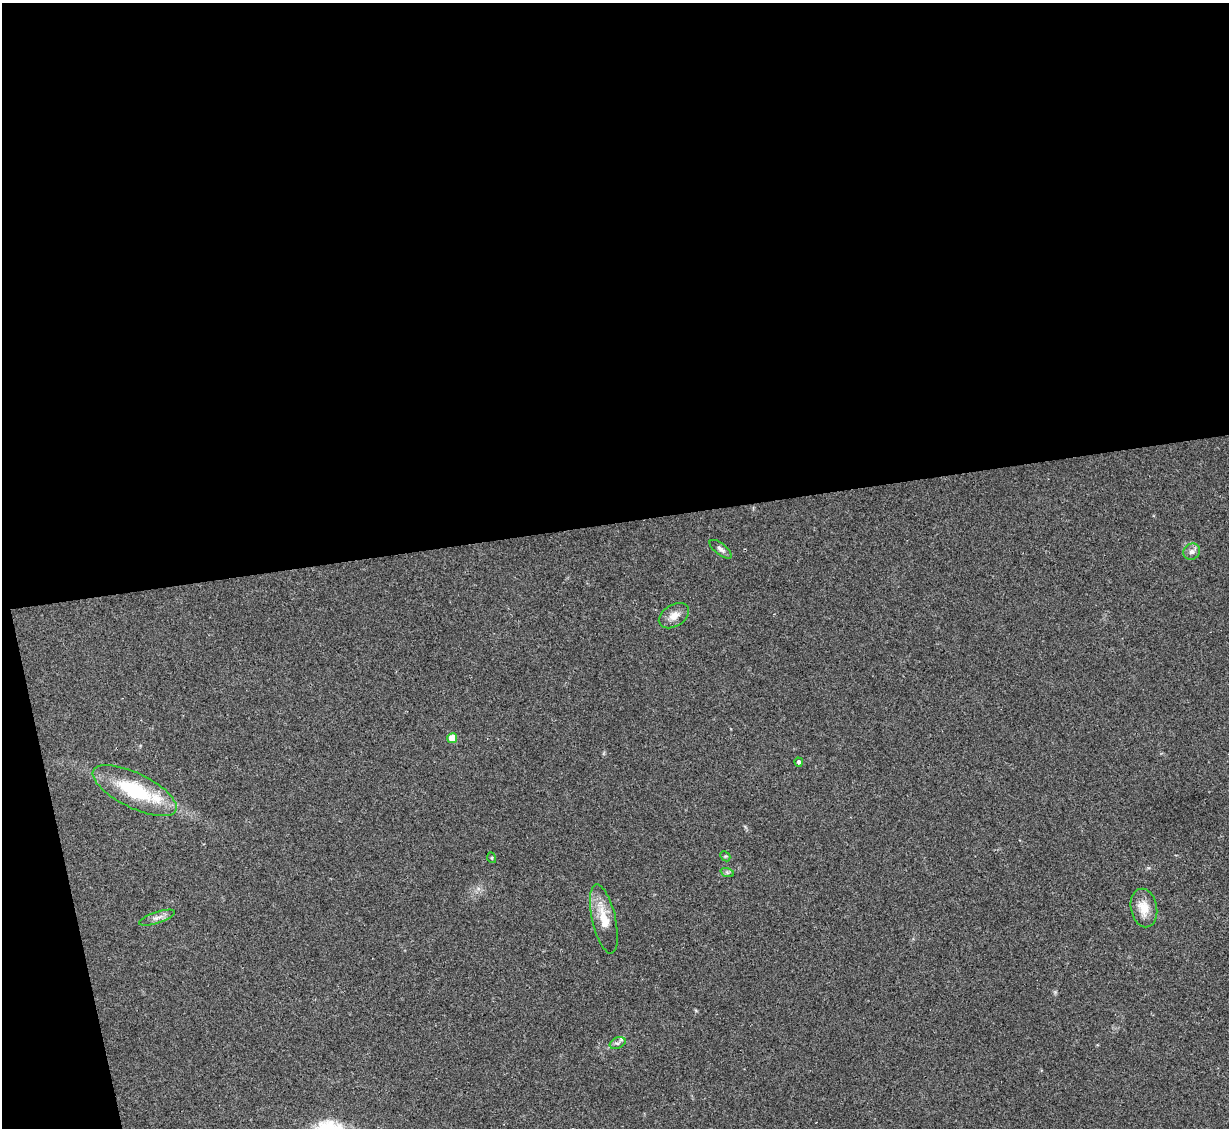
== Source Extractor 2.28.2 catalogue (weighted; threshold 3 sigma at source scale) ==
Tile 1 of 4 x 4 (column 1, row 1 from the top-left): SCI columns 1-1227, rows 3627-4752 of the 4909 x 4890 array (HDU 1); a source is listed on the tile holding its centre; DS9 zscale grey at full resolution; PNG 1231 x 1130 px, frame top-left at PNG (2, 3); each listed source drawn as its Kron ellipse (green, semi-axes under 4 px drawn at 4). Shown black and unused: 49% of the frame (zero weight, under 2 of 3 exposures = <1% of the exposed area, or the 3 px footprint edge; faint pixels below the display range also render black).
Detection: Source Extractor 2.28.2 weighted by HDU 2 'WHT'; one run over the whole footprint, this tile lists its part. Background 0.0784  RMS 0.0093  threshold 0.0417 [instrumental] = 3 sigma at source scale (4.5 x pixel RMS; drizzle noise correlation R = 1.50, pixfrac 1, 0.05/0.05 arcsec/px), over >= 5 px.
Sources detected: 14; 1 inside a brighter listed object's ellipse — not listed separately; the other 13 listed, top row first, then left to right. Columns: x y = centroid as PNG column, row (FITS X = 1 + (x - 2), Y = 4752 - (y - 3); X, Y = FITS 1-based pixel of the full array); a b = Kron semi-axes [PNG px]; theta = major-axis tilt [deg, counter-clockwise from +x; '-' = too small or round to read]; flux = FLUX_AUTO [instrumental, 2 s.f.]
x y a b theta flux
721 549 13 5 -38 3.4
1192 552 9 8 - 3.7
674 616 16 11 32 8.4
452 738 5 5 - 16
799 762 4 4 - 2.4
135 791 46 17 -26 59
725 856 6 4 -42 1.2
492 858 5 3 - 0.89
727 872 7 4 -19 1.8
1144 908 19 13 -78 15
157 918 19 5 18 4.9
604 919 35 11 -77 19
618 1043 8 5 23 2.5